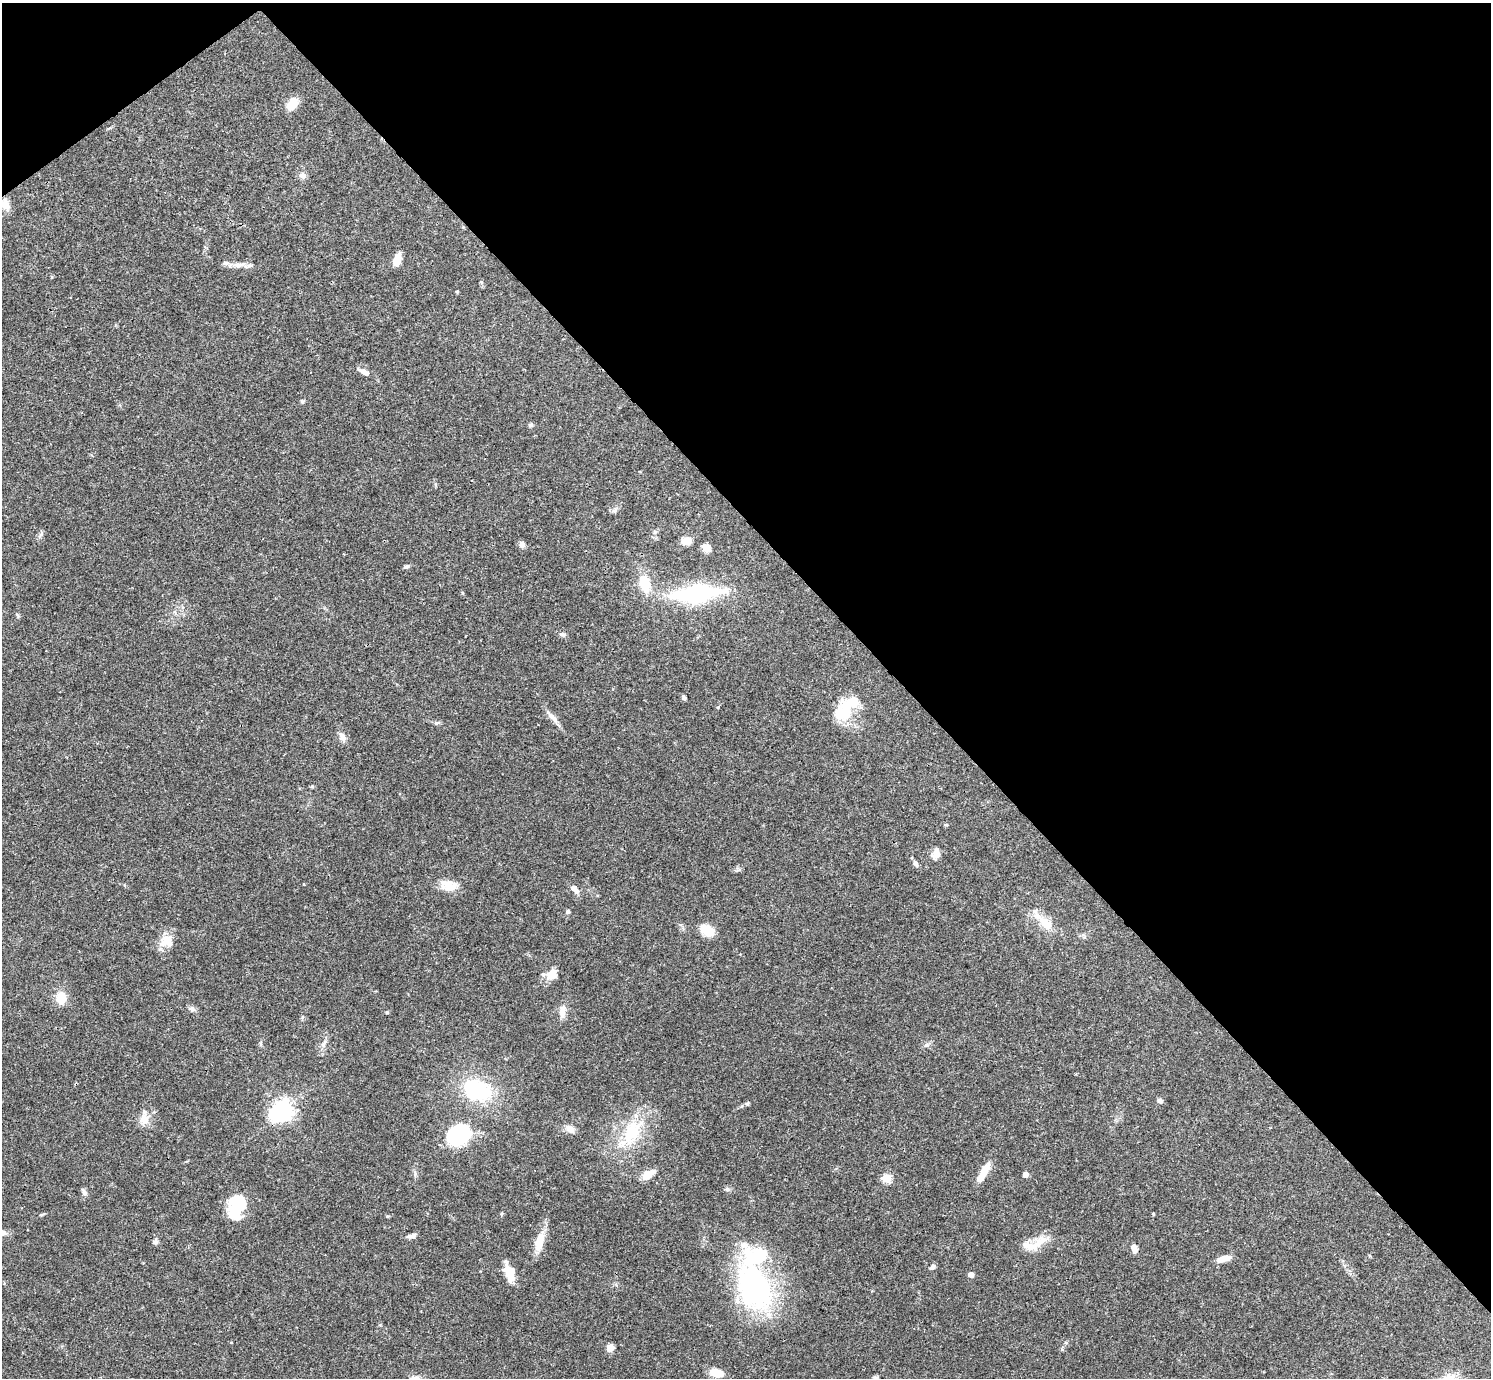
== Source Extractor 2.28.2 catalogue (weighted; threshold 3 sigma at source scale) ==
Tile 3 of 4 x 4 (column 3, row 1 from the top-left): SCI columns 2981-4469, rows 4285-5660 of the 5963 x 5960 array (HDU 1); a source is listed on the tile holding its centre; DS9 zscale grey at full resolution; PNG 1493 x 1380 px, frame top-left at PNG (2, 3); no overlay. Shown black and unused: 41% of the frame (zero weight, under 3 of 4 exposures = <1% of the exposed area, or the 3 px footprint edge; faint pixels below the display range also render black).
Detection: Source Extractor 2.28.2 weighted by HDU 2 'WHT'; one run over the whole footprint, this tile lists its part. Background 0.0406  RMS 0.0027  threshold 0.012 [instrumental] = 3 sigma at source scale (4.5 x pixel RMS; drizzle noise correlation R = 1.50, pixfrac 1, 0.05/0.05 arcsec/px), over >= 5 px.
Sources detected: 79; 4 inside a brighter object's white glare — not listed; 3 inside a brighter listed object's ellipse — not listed separately; the other 72 listed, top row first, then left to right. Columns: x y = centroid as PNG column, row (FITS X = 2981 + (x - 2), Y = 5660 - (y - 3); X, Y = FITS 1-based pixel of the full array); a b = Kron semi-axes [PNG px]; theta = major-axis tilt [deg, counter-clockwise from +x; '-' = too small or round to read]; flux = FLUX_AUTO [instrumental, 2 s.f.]
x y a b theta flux
292 104 12 8 49 5.3
302 176 9 8 - 1.2
5 205 13 10 -57 2.8
397 260 12 6 75 3.6
239 265 23 7 5 2.3
457 291 4 4 - 0.26
364 372 20 7 -26 1.7
302 401 6 5 - 0.43
531 425 6 5 - 0.62
614 511 8 7 - 0.79
655 532 6 5 - 0.47
40 535 10 5 51 0.67
686 541 7 6 - 5.6
522 544 8 7 - 1.1
706 548 11 8 -52 1.8
406 566 8 5 15 0.56
645 583 19 12 -78 7.1
696 594 63 19 6 30
562 634 9 5 -9 0.66
684 697 6 5 - 0.59
844 710 29 18 60 10
552 717 25 6 -48 2
436 723 8 5 7 0.57
342 737 14 8 -63 1.6
312 786 6 4 0 0.33
936 854 11 8 85 2.4
915 863 8 6 -71 0.97
449 885 20 12 -8 4.4
574 889 10 6 -49 2
568 911 5 5 - 0.6
1043 921 38 10 -45 5.7
706 930 14 9 -30 5.9
166 941 18 16 0 3.9
552 974 12 9 47 4.1
61 998 12 10 89 5
192 1009 9 7 -29 0.89
562 1010 18 8 85 2.2
387 1012 5 4 - 0.34
302 1017 6 4 88 0.4
261 1044 7 4 -72 0.38
324 1044 13 6 64 1.3
926 1045 8 5 31 0.65
477 1090 28 20 -20 23
1160 1100 7 5 -42 0.88
747 1104 6 5 - 0.39
283 1110 7 6 - 150
144 1119 17 13 75 3
570 1129 12 9 -36 1.7
631 1134 52 22 55 16
458 1136 25 22 11 18
984 1172 20 8 61 4.4
1025 1174 5 5 - 1.3
648 1175 16 8 35 3.5
887 1178 5 5 - 14
727 1189 7 5 -44 0.53
84 1192 11 5 -66 0.81
236 1206 28 14 80 12
1153 1213 3 3 - 0.32
412 1236 13 5 10 1
540 1241 29 10 76 4.8
155 1242 6 6 - 0.79
1036 1244 40 10 30 4.8
1134 1248 8 5 -66 2
1224 1258 18 7 13 2.3
933 1266 6 5 - 0.9
510 1272 21 10 -74 5
971 1275 4 4 - 2.1
755 1288 61 39 -68 50
1066 1343 6 4 -19 0.33
610 1348 7 7 - 2.1
717 1373 14 7 -13 4.2
416 1378 15 9 -16 1.9
Isophote crosses this tile's border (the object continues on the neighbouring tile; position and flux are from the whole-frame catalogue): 2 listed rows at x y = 5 205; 416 1378
Unlisted compact peaks at least as high as the median listed source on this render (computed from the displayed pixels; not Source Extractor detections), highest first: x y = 718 707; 387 1216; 462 593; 41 1215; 415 1174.